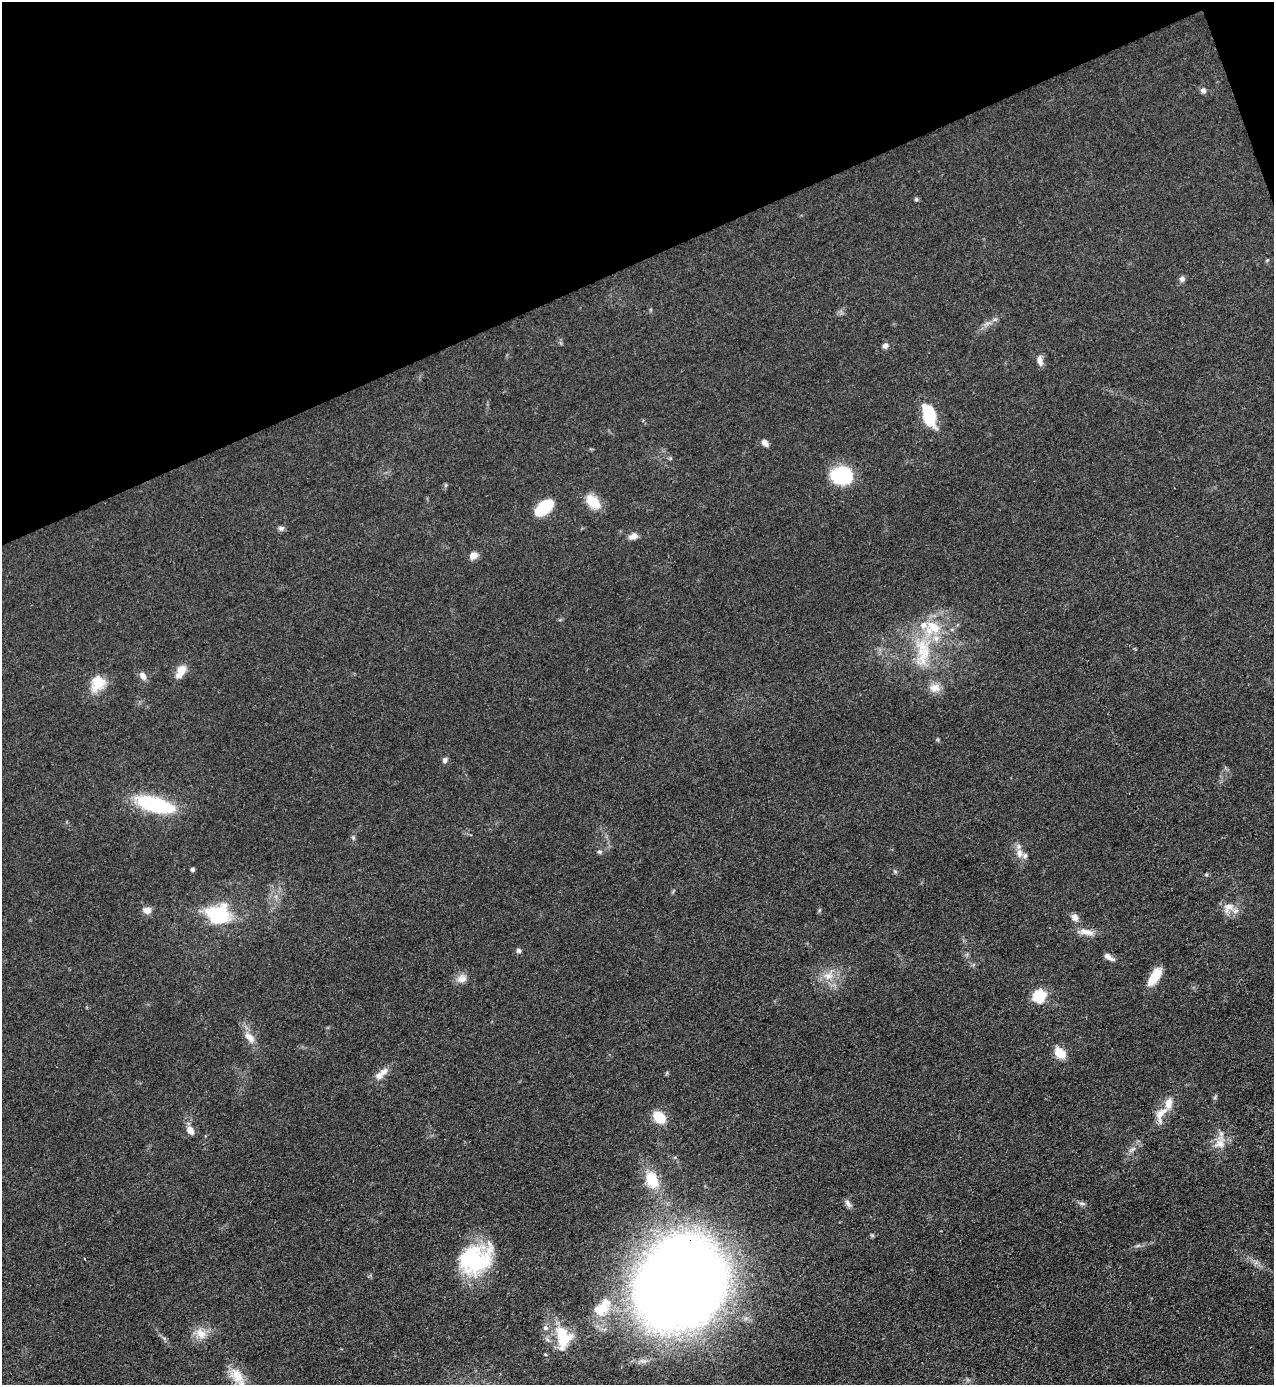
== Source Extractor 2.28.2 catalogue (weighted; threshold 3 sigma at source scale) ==
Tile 3 of 4 x 4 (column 3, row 1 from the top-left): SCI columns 2695-3966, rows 4150-5532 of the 5520 x 5533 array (HDU 1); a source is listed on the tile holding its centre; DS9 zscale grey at full resolution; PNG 1276 x 1387 px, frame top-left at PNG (2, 2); no overlay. Shown black and unused: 19% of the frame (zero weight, under 3 of 4 exposures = <1% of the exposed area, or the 3 px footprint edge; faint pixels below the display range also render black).
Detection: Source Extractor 2.28.2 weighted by HDU 2 'WHT'; one run over the whole footprint, this tile lists its part. Background 0.0496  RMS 0.0054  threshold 0.0244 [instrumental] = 3 sigma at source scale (4.5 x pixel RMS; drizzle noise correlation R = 1.50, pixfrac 1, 0.05/0.05 arcsec/px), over >= 5 px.
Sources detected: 70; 1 inside a brighter object's white glare — not listed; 7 inside a brighter listed object's ellipse — not listed separately; the other 62 listed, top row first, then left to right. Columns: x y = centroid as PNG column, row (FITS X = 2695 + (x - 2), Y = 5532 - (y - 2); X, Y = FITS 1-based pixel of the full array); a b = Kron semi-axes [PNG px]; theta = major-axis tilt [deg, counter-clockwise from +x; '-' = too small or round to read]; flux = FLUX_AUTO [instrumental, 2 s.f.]
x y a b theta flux
1203 90 7 6 - 1.9
916 199 5 5 - 0.82
1267 260 4 4 - 0.56
1182 279 8 7 - 1.7
995 319 7 4 18 1.1
987 323 7 4 18 1.5
885 346 8 7 - 1.8
1040 360 13 7 -80 3.2
929 415 18 10 -73 33
765 443 8 6 -47 3
842 475 22 17 -1 34
446 485 6 4 71 0.73
593 502 19 12 -44 11
544 508 16 9 40 30
281 528 8 6 15 1.4
633 536 12 7 21 2.9
473 556 10 8 31 3.4
923 654 46 20 76 30
181 671 17 9 64 6.6
143 676 11 6 -58 3
98 683 21 16 60 11
935 688 15 12 -4 5.5
445 760 7 6 - 1.6
155 804 42 14 -15 44
353 838 6 5 - 0.93
599 852 6 5 - 1.1
1019 853 13 8 -83 4.3
193 869 4 3 - 1.4
895 871 6 4 -20 0.74
1206 875 6 4 -1 0.71
1228 907 18 13 39 6.3
147 910 10 8 5 3.4
218 914 21 17 -2 39
1075 917 10 8 -57 2.9
1086 932 22 8 -8 5.2
519 950 6 6 - 1.4
1109 957 14 5 -32 2.7
828 976 15 11 17 6.6
462 978 14 11 18 4.3
1154 978 17 9 52 10
1039 996 6 6 - 63
250 1037 16 9 -44 5.3
1060 1053 14 9 -47 9.1
384 1072 13 9 45 3.8
1215 1097 7 4 72 0.85
1161 1114 27 13 69 8.3
659 1117 14 10 -42 12
190 1130 9 7 -60 4.2
1220 1142 21 14 70 8.1
1132 1149 13 5 32 2.3
652 1180 19 13 -68 16
848 1203 12 6 -57 1.9
1082 1203 10 4 -5 1.3
872 1235 6 3 -36 0.61
1138 1245 7 4 2 1.1
85 1259 3 2 - 0.63
475 1260 42 33 32 46
680 1285 61 53 48 1300
601 1309 23 16 24 13
201 1334 17 13 -42 6.9
563 1337 28 17 -78 22
237 1376 24 15 -57 10
Overlapping masked pixels (flux is a lower limit): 1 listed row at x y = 680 1285
Isophote crosses this tile's border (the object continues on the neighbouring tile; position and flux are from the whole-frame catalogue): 2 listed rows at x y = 680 1285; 237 1376